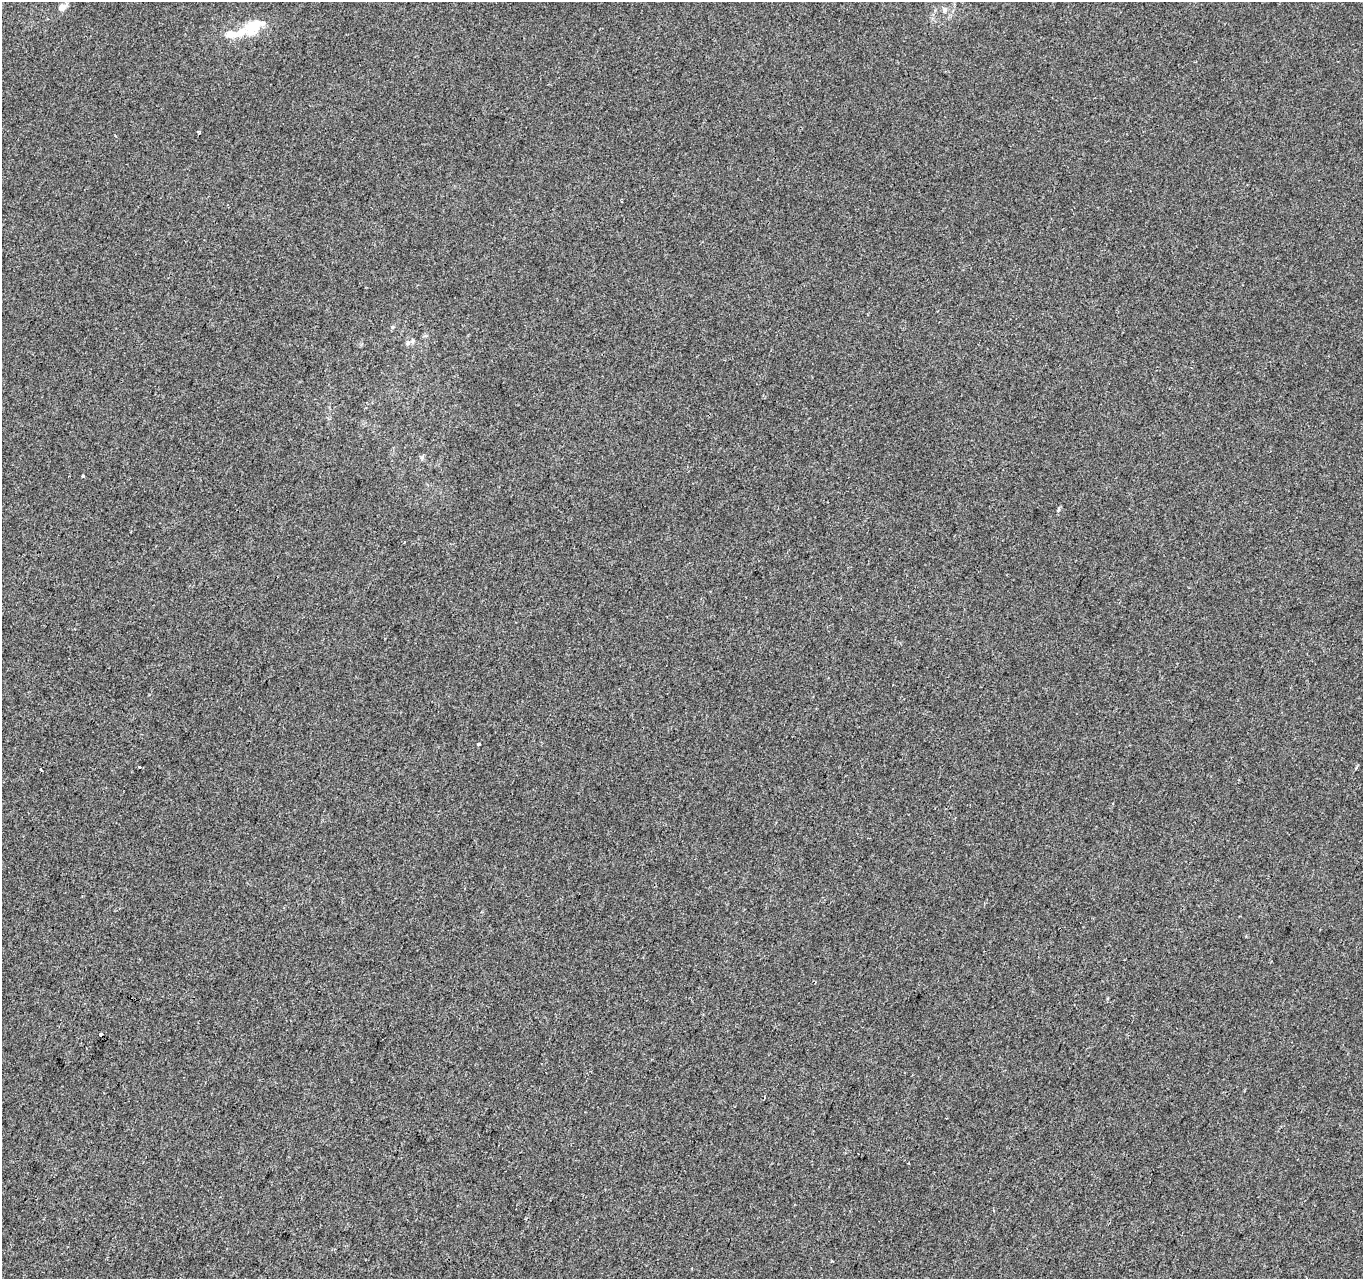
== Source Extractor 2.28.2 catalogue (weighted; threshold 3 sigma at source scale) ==
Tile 7 of 4 x 4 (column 3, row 2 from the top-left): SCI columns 2731-4091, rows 2833-4109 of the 5453 x 5600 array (HDU 1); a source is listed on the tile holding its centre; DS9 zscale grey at full resolution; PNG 1365 x 1281 px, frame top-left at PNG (2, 2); no overlay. Shown black and unused: <1% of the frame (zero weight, under 2 of 3 exposures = <1% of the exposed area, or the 3 px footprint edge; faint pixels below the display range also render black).
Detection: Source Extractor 2.28.2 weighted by HDU 2 'WHT'; one run over the whole footprint, this tile lists its part. Background 3.38e-04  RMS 0.0042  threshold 0.0188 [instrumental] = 3 sigma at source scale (4.5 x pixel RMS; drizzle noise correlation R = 1.50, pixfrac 1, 0.0396/0.0396 arcsec/px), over >= 5 px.
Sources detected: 16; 1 inside a brighter object's white glare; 2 cosmic-ray / hot-pixel residue — not listed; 1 inside a brighter listed object's ellipse — not listed separately; the other 12 listed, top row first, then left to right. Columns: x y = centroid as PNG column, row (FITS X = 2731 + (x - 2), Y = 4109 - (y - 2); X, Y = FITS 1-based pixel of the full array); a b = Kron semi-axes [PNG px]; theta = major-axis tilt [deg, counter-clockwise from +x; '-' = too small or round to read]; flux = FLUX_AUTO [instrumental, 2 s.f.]
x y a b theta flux
62 7 12 8 30 2.3
945 9 7 6 - 1.2
251 29 22 16 -77 8.1
232 34 21 10 -6 5.4
198 132 3 3 - 0.46
407 343 6 5 - 0.85
422 457 5 5 - 0.71
83 476 3 3 - 1
479 744 3 2 - 0.54
140 767 3 2 - 0.58
1356 768 3 3 - 0.9
41 769 3 2 - 0.61
Unlisted compact peaks at least as high as the median listed source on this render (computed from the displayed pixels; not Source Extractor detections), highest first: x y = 1058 510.